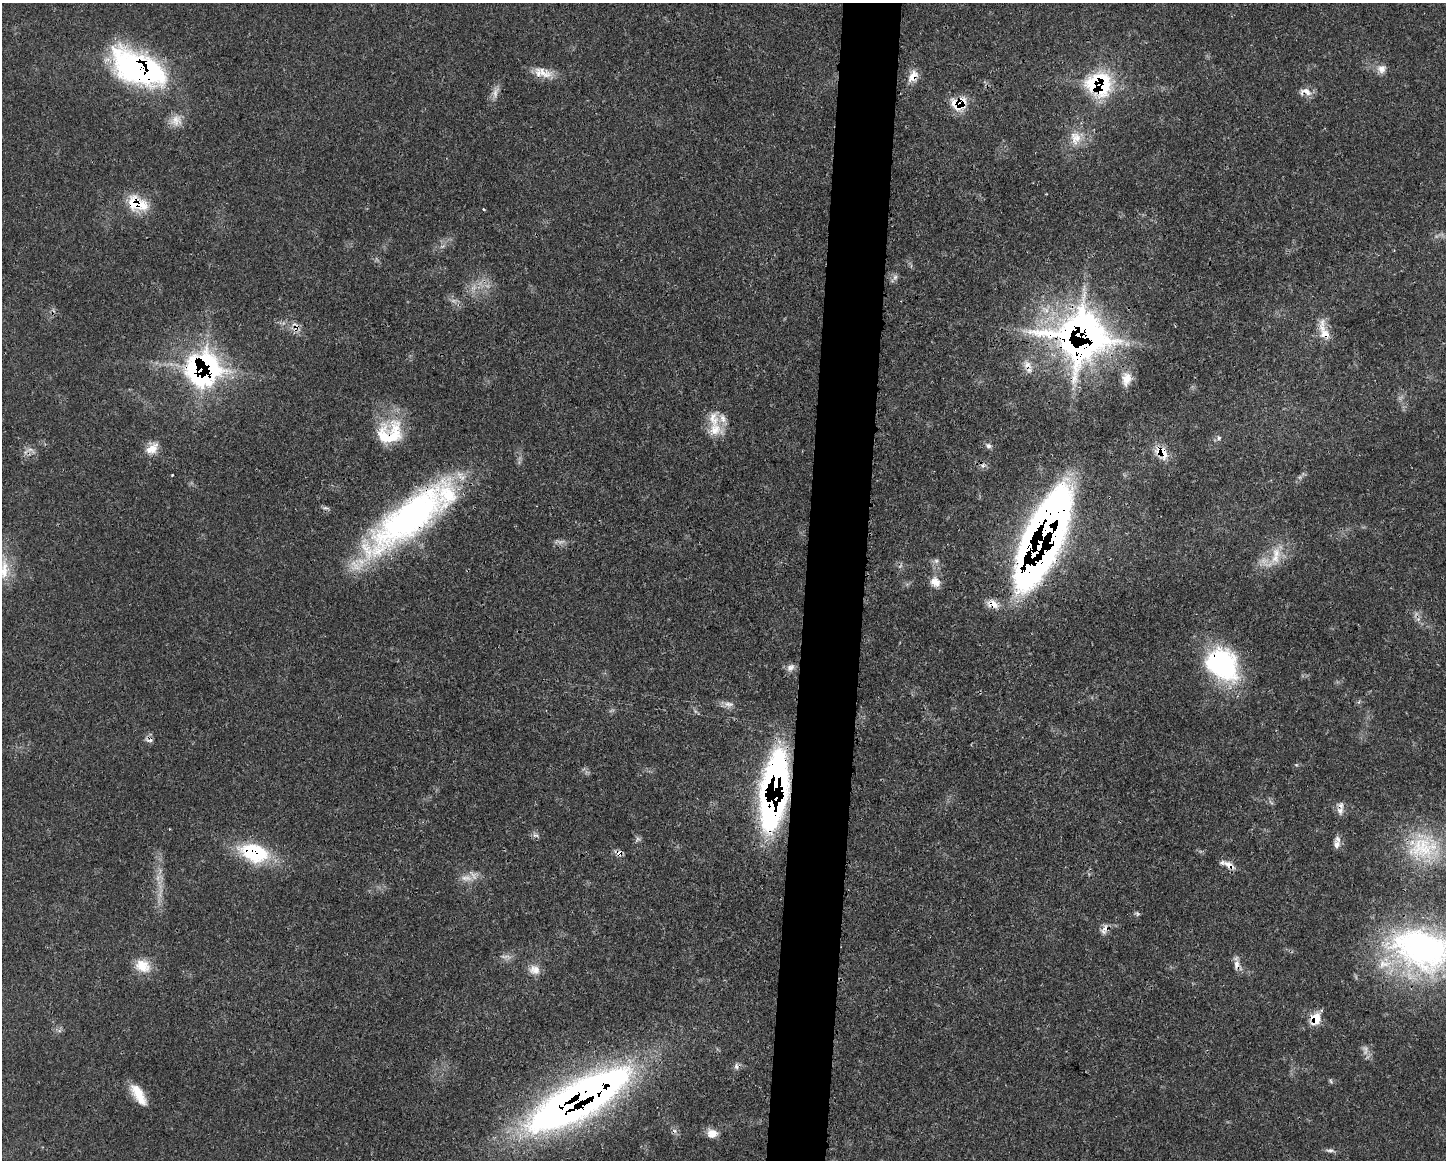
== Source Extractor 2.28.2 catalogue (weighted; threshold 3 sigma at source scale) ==
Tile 5 of 3 x 4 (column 2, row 2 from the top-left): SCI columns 1560-3003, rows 2334-3491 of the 4675 x 4660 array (HDU 1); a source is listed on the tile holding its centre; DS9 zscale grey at full resolution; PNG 1448 x 1162 px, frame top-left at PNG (2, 3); no overlay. Shown black and unused: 4% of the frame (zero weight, under 3 of 4 exposures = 2% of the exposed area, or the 3 px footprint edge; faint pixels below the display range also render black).
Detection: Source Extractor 2.28.2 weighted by HDU 2 'WHT'; one run over the whole footprint, this tile lists its part. Background 0.0771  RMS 0.0035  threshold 0.0159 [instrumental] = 3 sigma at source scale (4.5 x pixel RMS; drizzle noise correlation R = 1.50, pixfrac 1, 0.05/0.05 arcsec/px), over >= 5 px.
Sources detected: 75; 7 too faint to see at this stretch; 1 inside a brighter object's white glare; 2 cosmic-ray / hot-pixel residue — not listed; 6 inside a brighter listed object's ellipse — not listed separately; the other 59 listed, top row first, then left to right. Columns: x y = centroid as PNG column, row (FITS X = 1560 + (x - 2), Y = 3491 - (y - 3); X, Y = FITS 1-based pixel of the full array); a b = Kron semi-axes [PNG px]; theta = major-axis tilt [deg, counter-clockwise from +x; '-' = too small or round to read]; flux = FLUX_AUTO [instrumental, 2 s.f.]
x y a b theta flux
138 68 60 31 -25 86
1381 69 12 11 - 2.8
543 73 27 12 -20 5.7
913 76 16 10 57 4.2
1099 85 23 21 -11 40
1306 92 17 9 -7 3
959 103 20 15 6 9.6
176 120 17 15 46 4.3
1076 138 21 16 -77 6.8
137 203 27 17 -21 12
484 209 4 3 - 0.39
895 277 8 6 86 1.3
1325 334 31 11 -79 5.9
1078 337 26 23 -6 470
1027 365 15 10 -48 3.3
202 369 28 27 - 98
1126 379 19 13 84 4.8
713 419 27 15 87 7.3
390 433 35 27 28 19
1219 438 6 5 - 0.83
988 446 9 7 -31 1.2
152 449 19 11 37 4.5
30 450 9 4 -8 1.2
1162 452 17 12 -45 7.3
983 466 7 7 - 1.2
172 475 3 2 - 0.27
410 517 114 33 40 120
1051 520 66 30 57 330
1275 558 28 12 50 8.5
936 561 8 6 -1 1.1
4 569 34 15 89 11
935 582 14 12 -43 3.9
993 604 16 10 -25 4.2
1222 664 38 29 -42 54
790 667 12 9 42 2
728 704 15 7 -6 2.3
149 740 12 5 -2 1.3
777 773 56 32 84 99
1340 811 12 9 -88 2.5
535 835 10 4 -1 0.98
1337 844 10 8 73 2
1423 847 48 39 3 30
254 853 37 21 -17 26
619 853 11 7 -21 1.7
1229 865 19 8 -33 3
466 878 18 9 -2 3.7
1137 914 8 5 -24 0.66
1105 928 14 7 74 2.2
1422 949 80 51 -18 110
1236 965 15 7 84 2.4
143 966 21 16 -26 7
534 970 16 13 -13 3.6
1315 1019 15 12 69 6.2
736 1066 9 6 85 1.3
1331 1081 7 4 -60 0.59
139 1095 26 10 -59 7.7
579 1100 105 30 30 300
712 1133 14 11 0 3.5
1330 1150 13 5 -4 1.2
Overlapping masked pixels (flux is a lower limit): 25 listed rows (the first 20) at x y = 138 68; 913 76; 1099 85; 1306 92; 959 103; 137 203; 1325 334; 1078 337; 1027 365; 202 369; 390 433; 1162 452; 410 517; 1051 520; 993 604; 1222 664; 777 773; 1340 811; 254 853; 619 853
Isophote crosses this tile's border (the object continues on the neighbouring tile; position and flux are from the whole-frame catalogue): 2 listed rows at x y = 4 569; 1422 949